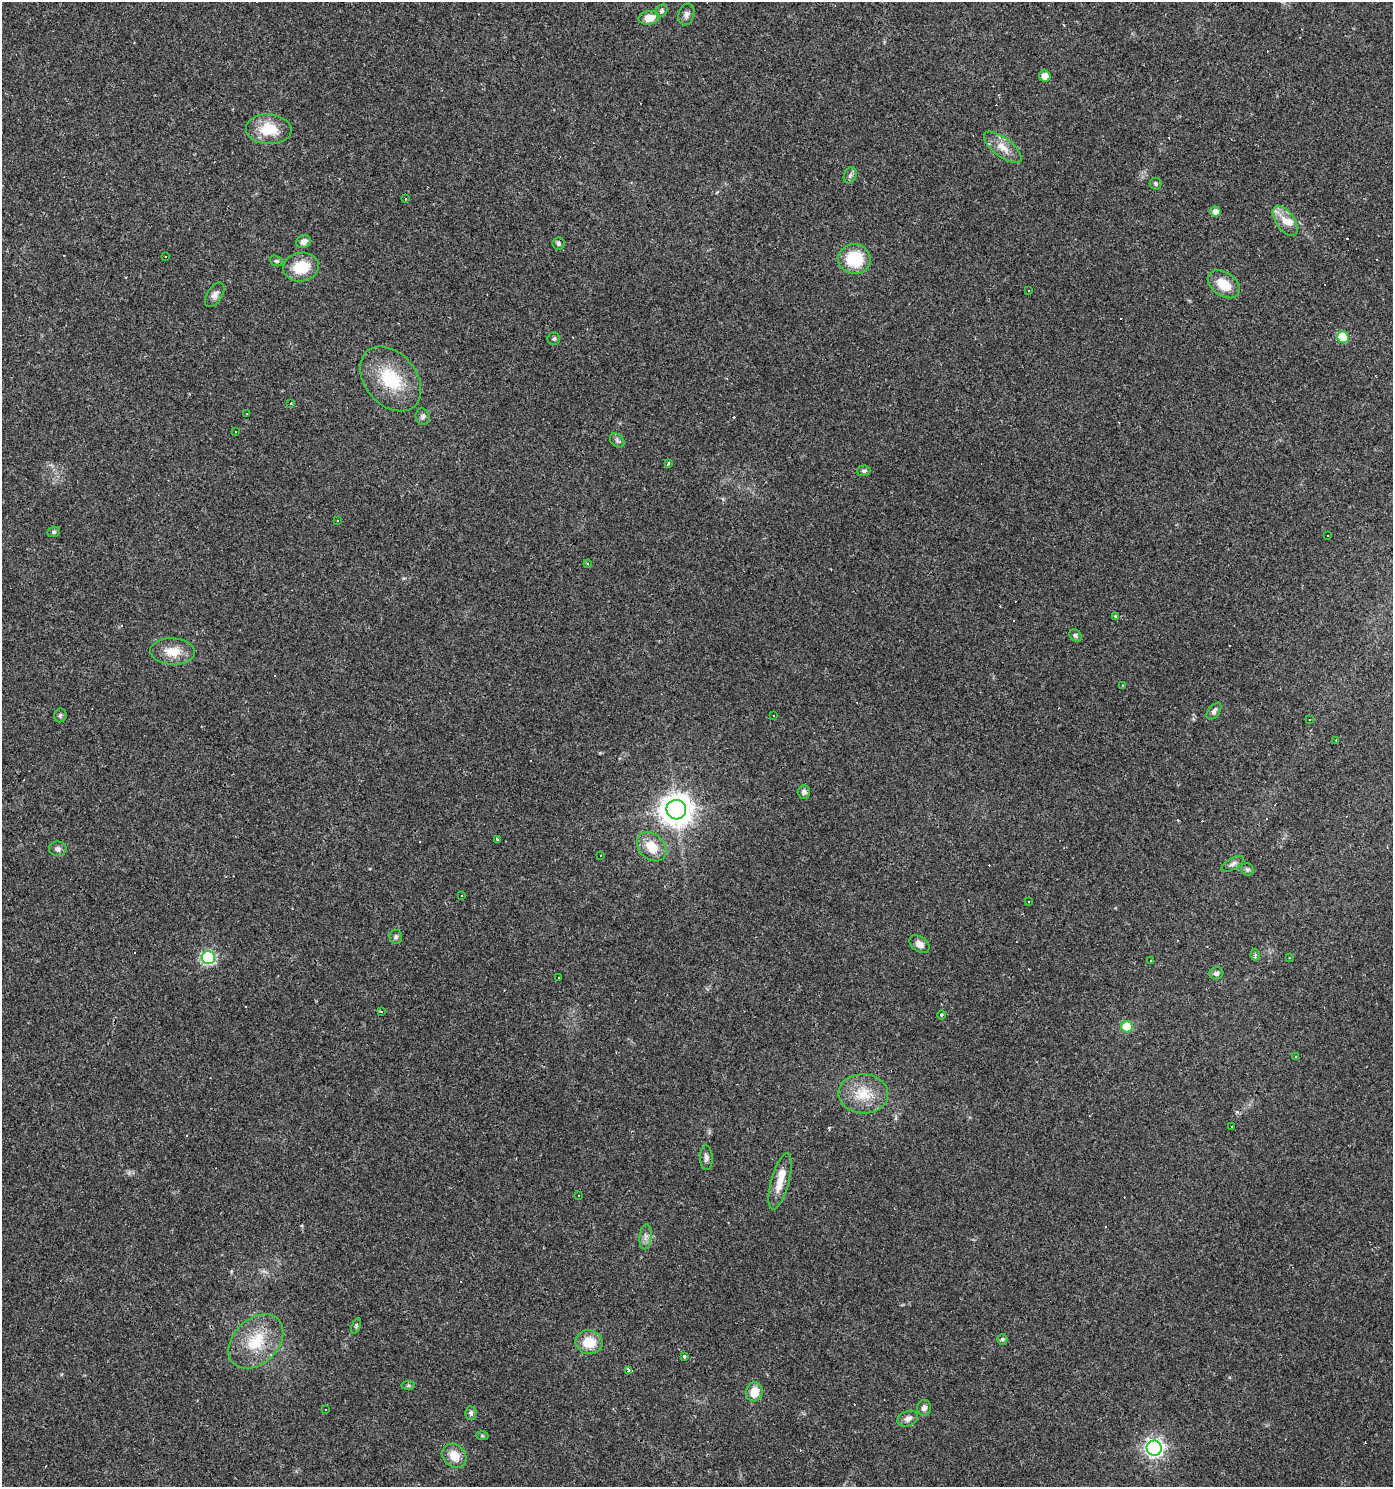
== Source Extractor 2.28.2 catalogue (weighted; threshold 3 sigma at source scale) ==
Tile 11 of 4 x 4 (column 3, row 3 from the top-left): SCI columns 3029-4419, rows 1485-2969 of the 5988 x 5939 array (HDU 1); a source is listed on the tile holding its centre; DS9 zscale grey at full resolution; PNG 1395 x 1489 px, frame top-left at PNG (2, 2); each listed source drawn as its Kron ellipse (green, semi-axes under 4 px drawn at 4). Shown black and unused: <1% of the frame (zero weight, under 3 of 4 exposures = <1% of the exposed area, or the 3 px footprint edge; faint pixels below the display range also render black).
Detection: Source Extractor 2.28.2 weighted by HDU 2 'WHT'; one run over the whole footprint, this tile lists its part. Background 0.029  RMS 0.0038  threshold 0.0173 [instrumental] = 3 sigma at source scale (4.5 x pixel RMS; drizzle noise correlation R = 1.50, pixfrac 1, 0.0396/0.0396 arcsec/px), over >= 5 px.
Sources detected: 146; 59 cosmic-ray / hot-pixel residue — neither listed nor drawn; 1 inside a brighter listed object's ellipse — not listed separately; the other 86 listed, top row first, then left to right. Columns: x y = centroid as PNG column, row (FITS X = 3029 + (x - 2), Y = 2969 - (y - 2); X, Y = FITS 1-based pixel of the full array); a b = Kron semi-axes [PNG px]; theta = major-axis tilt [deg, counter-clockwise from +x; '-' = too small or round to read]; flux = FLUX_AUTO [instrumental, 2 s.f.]
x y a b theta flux
662 11 7 5 55 0.72
686 14 11 7 73 1.7
649 18 10 6 9 5.2
1045 76 6 5 - 3.4
269 129 23 15 -3 11
1003 147 22 9 -38 4.8
850 175 8 6 69 1.1
1155 184 6 6 - 0.68
405 198 3 2 - 0.4
1215 212 5 5 - 2.3
1285 221 17 9 -55 4.3
304 242 7 6 - 2.2
559 244 6 6 - 0.82
165 256 3 3 - 0.58
854 259 16 15 - 16
276 261 7 5 -19 0.68
301 267 18 14 10 11
1224 284 18 11 -36 7.7
1028 290 3 2 - 0.37
215 295 14 7 58 2
1343 337 6 5 - 14
554 339 6 6 - 0.71
391 379 36 25 -50 19
291 403 3 3 - 2.2
246 414 3 3 - 0.73
422 417 8 7 - 1.2
236 432 3 2 - 0.28
617 440 8 6 -43 0.99
668 463 3 3 - 0.76
864 471 7 5 4 0.97
337 520 3 3 - 1.6
54 532 6 5 - 0.61
1328 535 3 2 - 0.31
588 564 4 3 - 0.39
1115 616 3 3 - 0.9
1075 635 7 5 -45 0.87
173 652 22 13 -2 6.9
1122 685 3 3 - 0.4
1214 711 9 5 52 1.1
60 715 7 6 - 0.77
774 716 2 2 - 0.39
1309 719 3 3 - 1.3
1336 741 3 2 - 0.4
804 792 7 6 - 1.2
676 810 10 9 - 570
497 839 3 3 - 0.57
652 847 16 12 -45 7.9
58 849 9 7 -6 1.4
601 856 3 3 - 0.77
1233 864 12 5 30 1.3
1247 869 6 6 - 0.78
462 895 3 2 - 0.45
1028 902 3 2 - 0.4
396 937 7 6 - 0.88
919 944 11 7 -37 2.5
1255 954 6 4 88 0.9
209 958 6 6 - 50
1289 958 3 3 - 0.26
1151 960 3 2 - 0.39
1216 973 7 6 - 1.2
558 978 3 2 - 0.47
381 1011 3 3 - 1.2
941 1015 4 3 - 0.36
1127 1027 6 5 - 12
1296 1056 3 3 - 1.1
863 1094 25 19 -3 11
1231 1126 3 3 - 0.9
706 1158 12 6 -88 1.5
780 1181 29 9 75 6.1
579 1195 3 3 - 0.59
646 1237 12 6 83 1.8
356 1326 8 4 69 0.6
1002 1339 5 5 - 0.82
256 1341 31 22 44 16
589 1342 13 12 - 7.9
684 1356 3 3 - 1.5
629 1370 4 4 - 10
408 1385 7 4 1 0.66
754 1392 10 8 83 6.2
924 1408 8 7 - 1.7
326 1409 3 3 - 0.8
471 1413 7 5 -86 1
908 1419 11 7 23 1.9
482 1436 6 4 -2 0.43
1154 1448 7 7 - 140
454 1456 13 11 -46 5.9